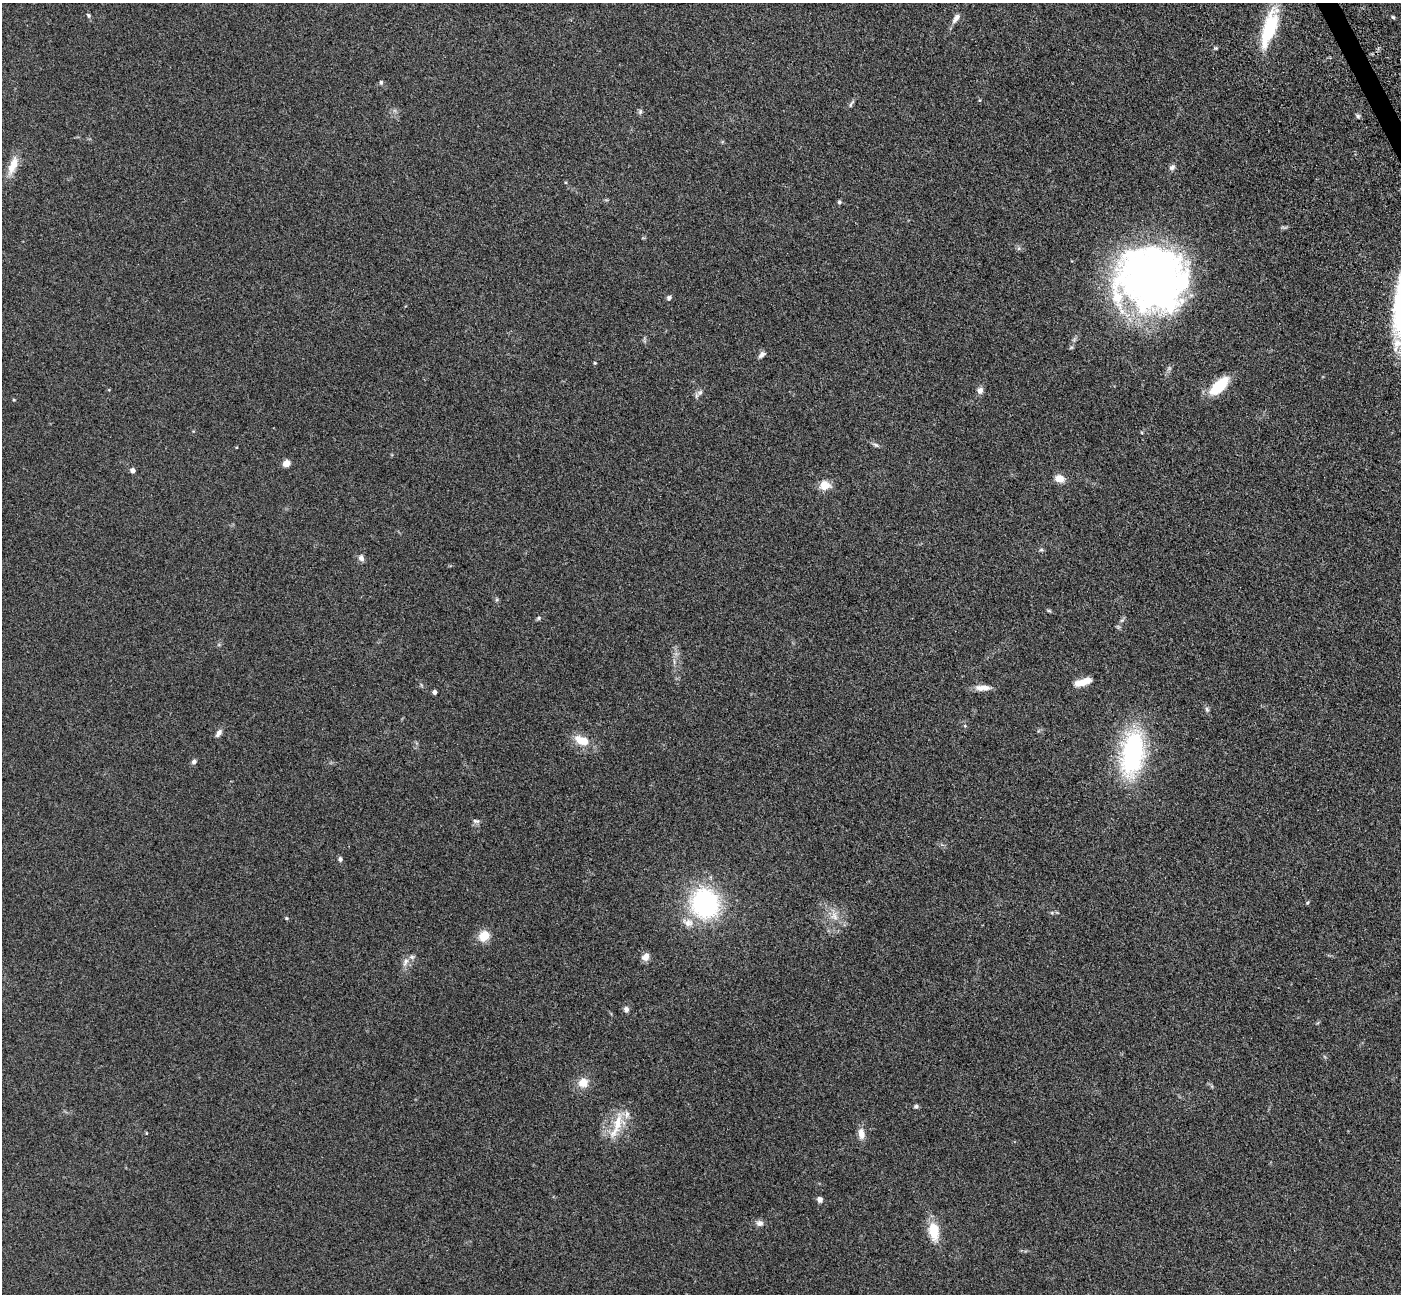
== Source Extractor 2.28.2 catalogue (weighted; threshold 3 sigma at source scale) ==
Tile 10 of 4 x 4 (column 2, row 3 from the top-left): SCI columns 1556-2954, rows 1764-3055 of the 5911 x 5897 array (HDU 1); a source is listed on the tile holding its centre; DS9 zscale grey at full resolution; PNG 1403 x 1296 px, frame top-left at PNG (2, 3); no overlay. Shown black and unused: <1% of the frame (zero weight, under 3 of 5 exposures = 10% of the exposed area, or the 3 px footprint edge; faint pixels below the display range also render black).
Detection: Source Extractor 2.28.2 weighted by HDU 2 'WHT'; one run over the whole footprint, this tile lists its part. Background 0.245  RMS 0.0081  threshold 0.0366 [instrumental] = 3 sigma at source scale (4.5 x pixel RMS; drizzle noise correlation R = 1.50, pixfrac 1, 0.05/0.05 arcsec/px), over >= 5 px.
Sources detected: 62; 1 inside a brighter object's white glare — not listed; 2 inside a brighter listed object's ellipse — not listed separately; the other 59 listed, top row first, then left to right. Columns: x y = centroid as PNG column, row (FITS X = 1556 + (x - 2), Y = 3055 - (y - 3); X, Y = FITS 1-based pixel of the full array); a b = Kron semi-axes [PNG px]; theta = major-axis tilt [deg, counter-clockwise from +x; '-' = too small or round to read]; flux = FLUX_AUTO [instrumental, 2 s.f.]
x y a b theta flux
88 15 6 5 - 1.3
1393 17 5 4 - 1
956 18 12 6 54 4.4
1269 27 51 15 73 43
1216 48 5 4 - 0.91
381 82 6 4 77 1.3
851 104 13 4 59 1.9
640 112 7 5 79 1.4
1358 116 6 5 - 1.4
13 165 28 10 69 11
1172 167 8 6 34 2.3
839 202 5 5 - 1.3
1154 276 79 55 -4 420
669 298 6 5 - 1.7
1397 343 14 11 63 11
761 355 10 6 45 2.7
595 363 4 4 - 0.77
1219 386 24 10 44 26
980 391 7 6 - 4.3
700 392 9 6 62 2.4
14 400 5 3 - 0.6
876 445 10 4 -32 1.7
286 463 5 4 - 16
132 470 4 4 - 4.7
1059 479 9 7 -20 8.6
825 485 13 10 -3 8.7
1041 550 6 5 - 1.2
361 558 8 7 - 3
1049 611 6 4 -18 0.93
539 618 7 5 23 1.2
1122 620 7 4 18 1.2
1083 682 18 7 17 11
982 688 21 7 1 6.3
434 692 4 4 - 2.6
1207 709 7 5 -69 1.6
965 726 5 3 - 0.7
219 733 10 5 54 3.3
582 741 16 9 -19 15
1133 753 47 22 82 110
194 761 6 5 - 2.2
476 821 9 5 -14 2
340 859 6 5 - 1.9
705 903 24 22 -58 120
1307 903 6 3 46 0.89
834 916 12 10 -53 6.9
286 918 6 3 -71 0.78
688 923 16 11 -16 8
484 936 14 12 39 11
646 956 9 7 47 5.5
405 962 12 6 61 3.7
626 1009 7 6 - 2.5
583 1083 12 11 - 8.7
916 1106 5 5 - 1.6
617 1125 41 10 71 16
146 1133 5 3 - 0.6
861 1134 15 9 -85 5.9
820 1199 7 6 - 2.8
759 1223 10 8 -6 3.1
934 1231 24 12 -83 17